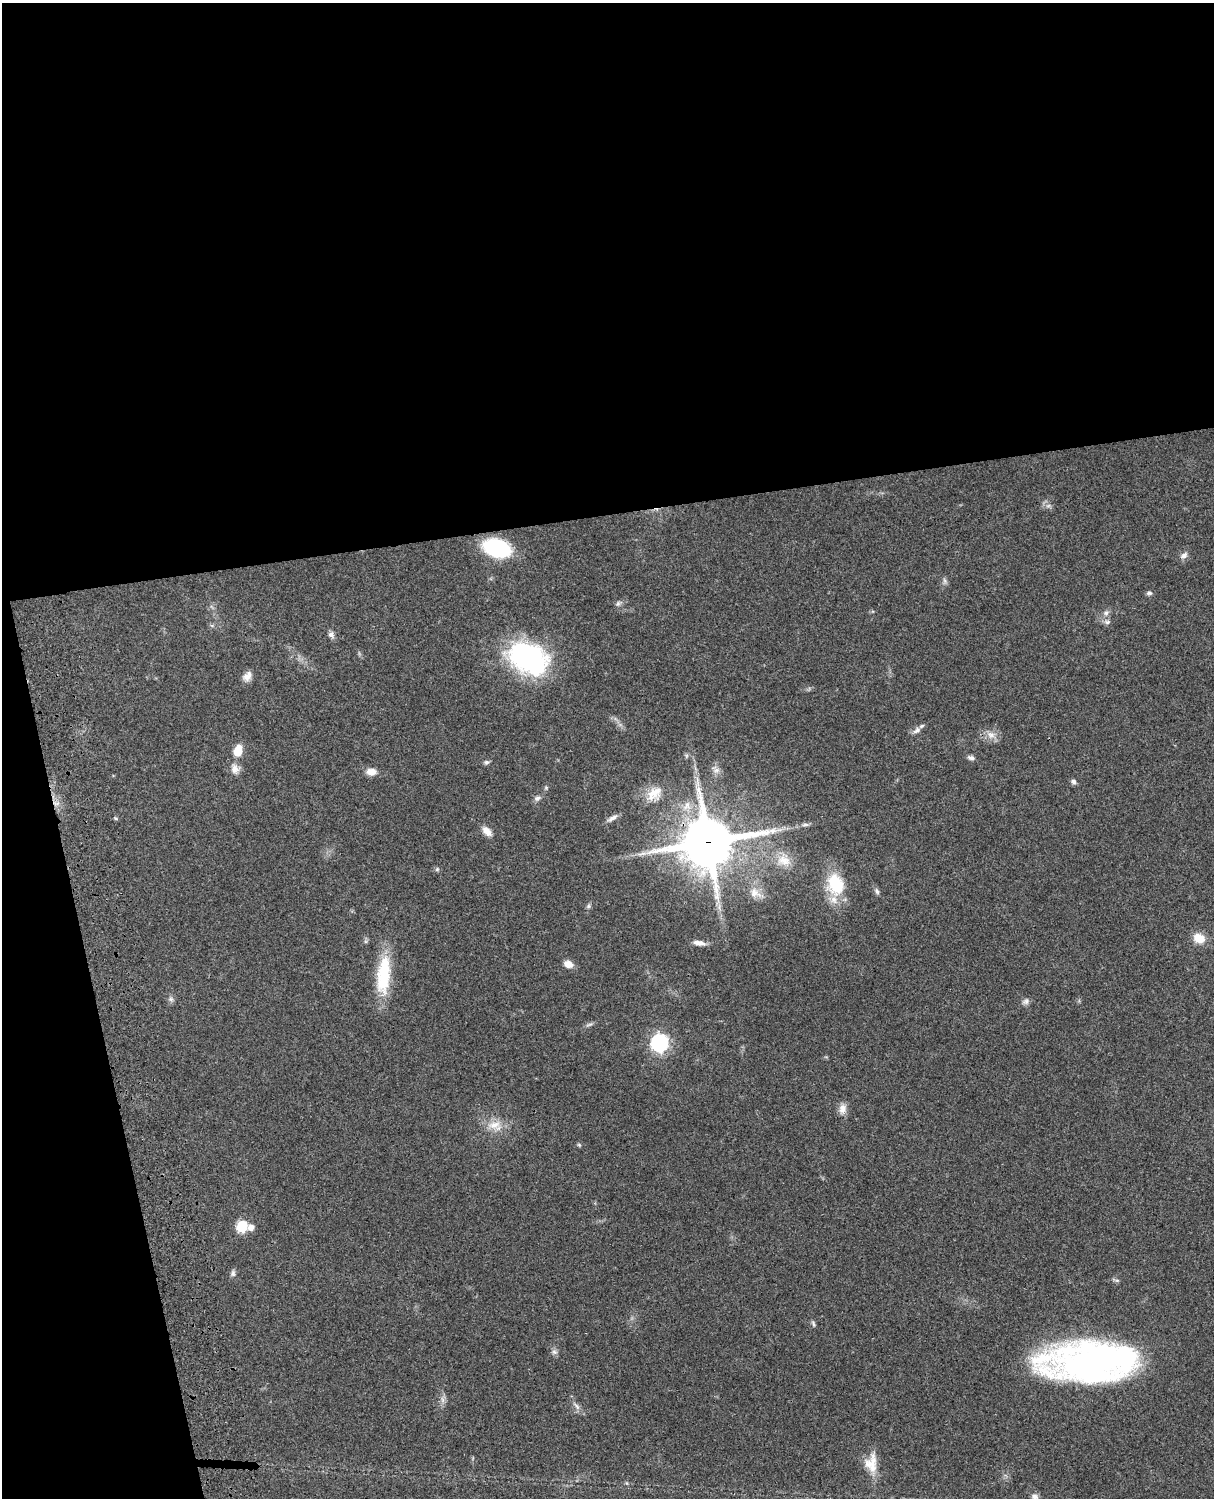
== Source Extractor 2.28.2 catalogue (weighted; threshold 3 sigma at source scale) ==
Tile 1 of 4 x 3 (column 1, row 1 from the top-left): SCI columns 121-1332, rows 3268-4763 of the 5087 x 4926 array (HDU 1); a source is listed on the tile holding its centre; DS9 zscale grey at full resolution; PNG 1216 x 1500 px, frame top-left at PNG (2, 3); no overlay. Shown black and unused: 39% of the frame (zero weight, under 3 of 4 exposures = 6% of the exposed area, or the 3 px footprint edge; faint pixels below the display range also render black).
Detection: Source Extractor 2.28.2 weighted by HDU 2 'WHT'; one run over the whole footprint, this tile lists its part. Background 0.0787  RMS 0.0058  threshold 0.026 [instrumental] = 3 sigma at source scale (4.5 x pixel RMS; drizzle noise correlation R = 1.50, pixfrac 1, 0.05/0.05 arcsec/px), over >= 5 px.
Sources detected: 56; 1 too faint to see at this stretch — not listed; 1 inside a brighter listed object's ellipse — not listed separately; the other 54 listed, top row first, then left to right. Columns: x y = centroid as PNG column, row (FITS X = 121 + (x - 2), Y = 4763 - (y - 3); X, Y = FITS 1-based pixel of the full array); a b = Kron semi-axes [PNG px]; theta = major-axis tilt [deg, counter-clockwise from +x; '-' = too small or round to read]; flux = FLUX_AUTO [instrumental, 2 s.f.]
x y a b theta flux
496 548 25 15 -15 51
1184 555 11 7 42 2.6
944 581 9 4 -81 1.3
1149 593 8 5 7 1.3
618 604 9 6 38 1.5
1106 613 9 7 24 2
1107 622 9 6 1 1.8
331 635 10 7 -61 2.1
528 658 46 32 -26 87
247 676 13 9 46 3.9
917 730 13 6 35 2.6
991 735 11 10 - 4.6
238 751 11 8 72 11
971 758 9 6 -9 1.8
486 762 7 6 - 1.2
235 769 16 10 -71 4.3
716 769 13 9 -47 3.1
371 772 11 8 0 5
1073 782 7 6 - 1.6
546 788 5 5 - 0.76
654 794 25 18 42 12
537 798 10 6 18 2
116 818 5 4 - 0.77
613 818 16 6 32 2.8
805 825 11 4 5 1.7
487 831 12 7 -47 4.8
707 842 18 17 - 2900
784 860 21 16 -24 11
437 869 6 5 - 0.94
835 884 29 22 -77 25
877 891 10 5 -65 1.5
755 893 21 11 -24 6.6
588 906 7 5 23 1.1
1199 938 15 12 -20 7.8
699 943 15 6 -10 3.6
568 964 9 7 -20 5
383 975 49 16 85 30
171 999 8 6 -2 1.5
1026 1001 11 7 32 2.1
589 1024 11 4 12 1.3
659 1043 8 8 - 170
842 1109 14 10 75 4.2
494 1125 20 12 10 8.7
579 1145 6 4 -45 0.71
242 1226 6 6 - 40
251 1227 7 6 - 3.3
233 1273 9 6 75 1.7
813 1323 10 4 -75 1.1
554 1352 8 7 - 1.8
1091 1362 79 31 2 280
442 1400 9 4 -81 1.9
576 1406 13 5 -48 2.5
871 1463 29 16 89 11
1035 1496 9 7 -11 2.3
Overlapping masked pixels (flux is a lower limit): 1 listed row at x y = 707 842